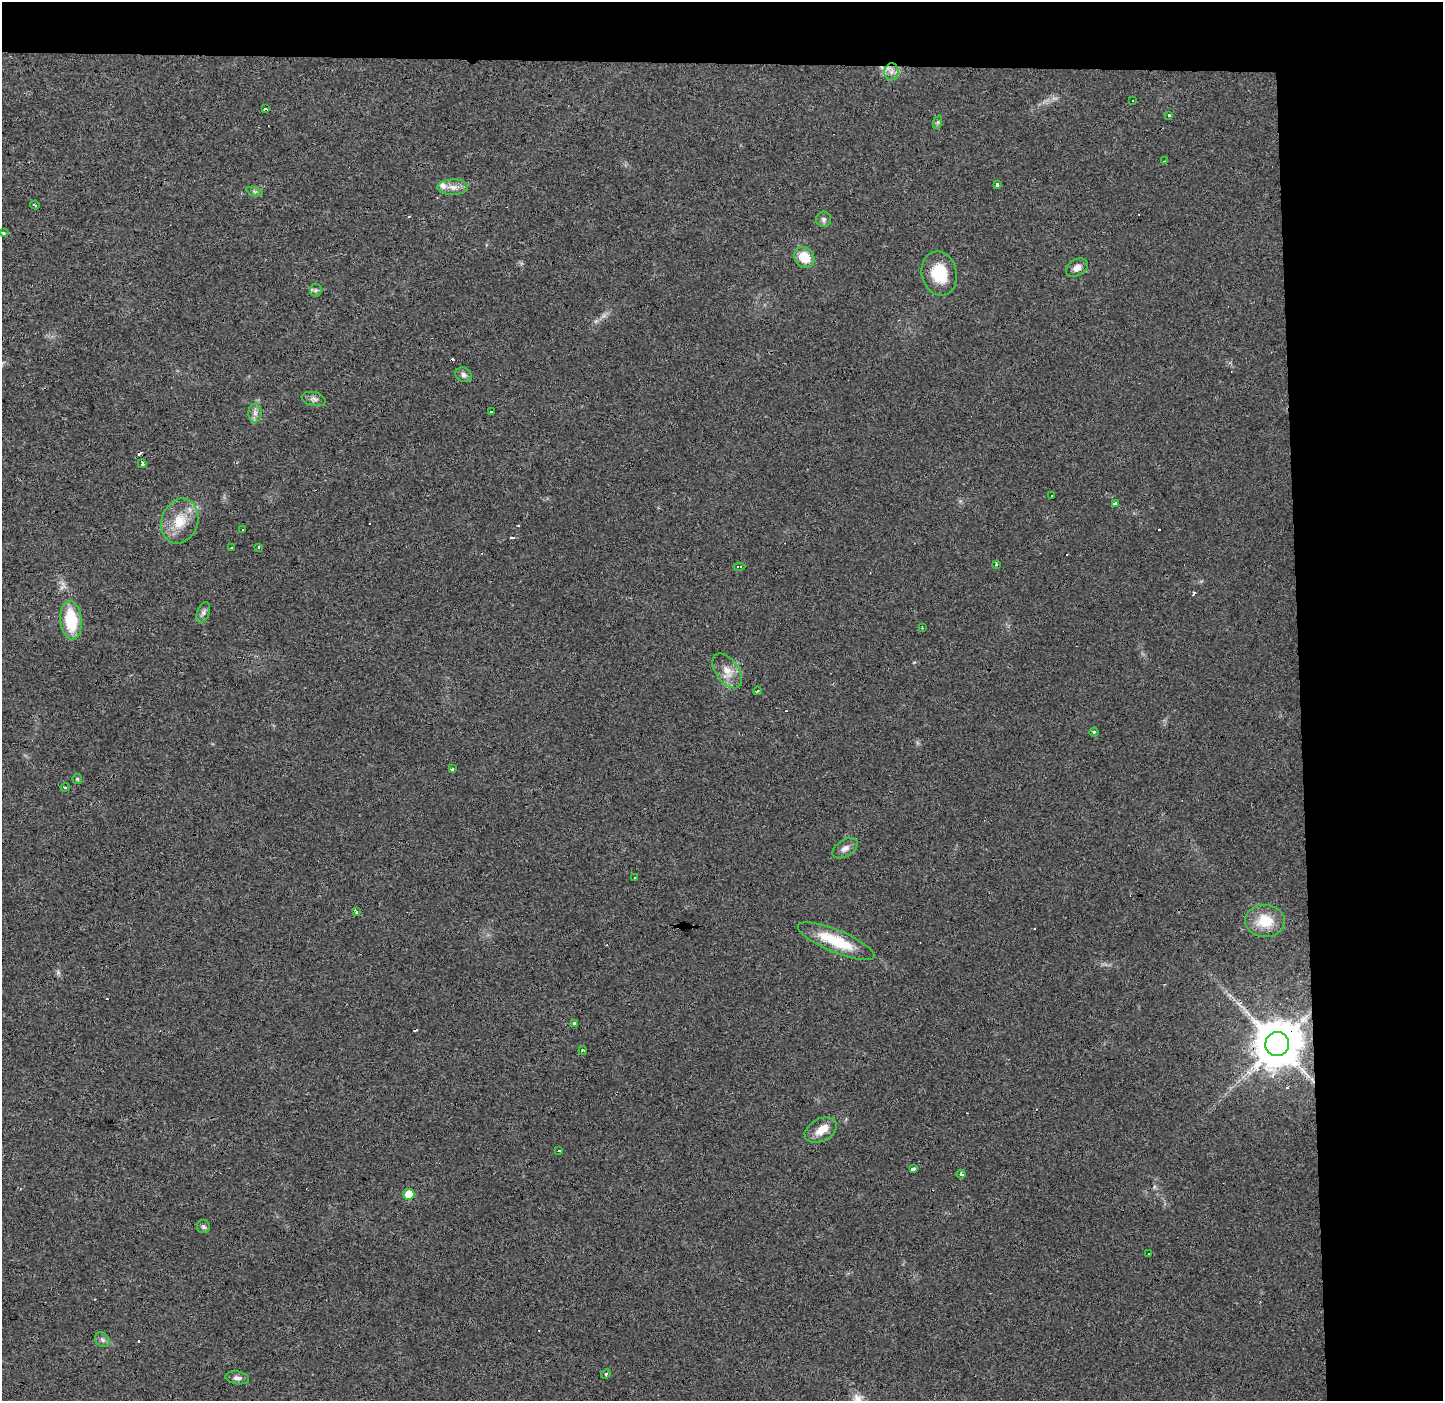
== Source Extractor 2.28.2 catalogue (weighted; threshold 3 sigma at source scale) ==
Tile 3 of 3 x 3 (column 3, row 1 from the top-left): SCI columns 2950-4390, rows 2798-4196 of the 4457 x 4202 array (HDU 1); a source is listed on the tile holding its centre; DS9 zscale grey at full resolution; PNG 1445 x 1403 px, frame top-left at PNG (2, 2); each listed source drawn as its Kron ellipse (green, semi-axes under 4 px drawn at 4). Shown black and unused: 14% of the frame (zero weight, under 3 of 4 exposures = <1% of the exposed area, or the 3 px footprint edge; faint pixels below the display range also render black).
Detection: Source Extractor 2.28.2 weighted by HDU 2 'WHT'; one run over the whole footprint, this tile lists its part. Background 0.0173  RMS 0.003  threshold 0.0136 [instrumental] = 3 sigma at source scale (4.5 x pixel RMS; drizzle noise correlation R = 1.50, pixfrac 1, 0.0396/0.0396 arcsec/px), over >= 5 px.
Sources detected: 73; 15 cosmic-ray / hot-pixel residue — neither listed nor drawn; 2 inside a brighter listed object's ellipse — not listed separately; the other 56 listed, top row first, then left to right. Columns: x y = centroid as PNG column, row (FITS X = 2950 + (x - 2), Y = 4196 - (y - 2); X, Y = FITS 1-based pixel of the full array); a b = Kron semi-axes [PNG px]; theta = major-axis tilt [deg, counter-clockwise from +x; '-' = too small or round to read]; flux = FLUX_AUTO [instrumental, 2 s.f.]
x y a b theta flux
891 72 8 7 - 1.6
1133 101 3 2 - 0.35
265 109 3 3 - 1.4
1169 115 3 3 - 0.55
938 122 7 4 71 0.52
1164 161 3 2 - 0.27
997 185 4 3 - 1.5
453 187 15 7 0 2.4
254 192 8 3 -19 0.53
35 205 4 2 - 0.47
824 219 7 7 - 0.83
3 233 4 3 - 1.4
804 257 11 9 -50 5.7
1077 268 12 8 29 2.1
939 274 22 17 -75 11
316 290 6 6 - 0.63
463 375 8 7 - 1
314 399 12 7 -14 1.2
491 412 3 3 - 1.4
255 413 9 6 89 1.3
142 464 4 3 - 0.97
1051 496 3 3 - 1.5
1116 504 4 3 - 9
180 521 23 18 70 7.6
243 529 3 2 - 0.49
259 547 3 2 - 0.39
232 548 3 3 - 1.6
996 564 3 3 - 0.42
739 567 6 3 1 1.6
203 612 11 6 70 1
71 620 19 10 -84 13
922 628 2 2 - 0.19
727 671 20 11 -54 4.1
757 691 4 3 - 0.23
1094 732 4 4 - 0.44
452 769 3 3 - 4.5
77 779 5 5 - 0.38
65 787 4 4 - 0.38
845 848 14 8 32 1.7
634 878 3 2 - 0.47
356 912 4 3 - 1.7
1265 921 20 16 -4 7.9
836 941 41 11 -22 12
574 1023 4 3 - 4.7
1277 1044 12 12 - 1400
583 1051 4 3 - 0.69
821 1130 17 11 28 4.1
559 1151 3 3 - 1.1
913 1169 4 3 - 2.5
961 1174 4 3 - 1.1
409 1194 5 5 - 6.3
203 1227 6 6 - 0.69
1149 1254 3 3 - 1.2
102 1340 8 6 -46 0.92
606 1374 5 4 - 0.36
237 1378 12 6 -9 1.3
Overlapping masked pixels (flux is a lower limit): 1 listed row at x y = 1277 1044
Isophote crosses this tile's border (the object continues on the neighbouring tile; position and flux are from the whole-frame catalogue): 1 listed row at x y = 3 233